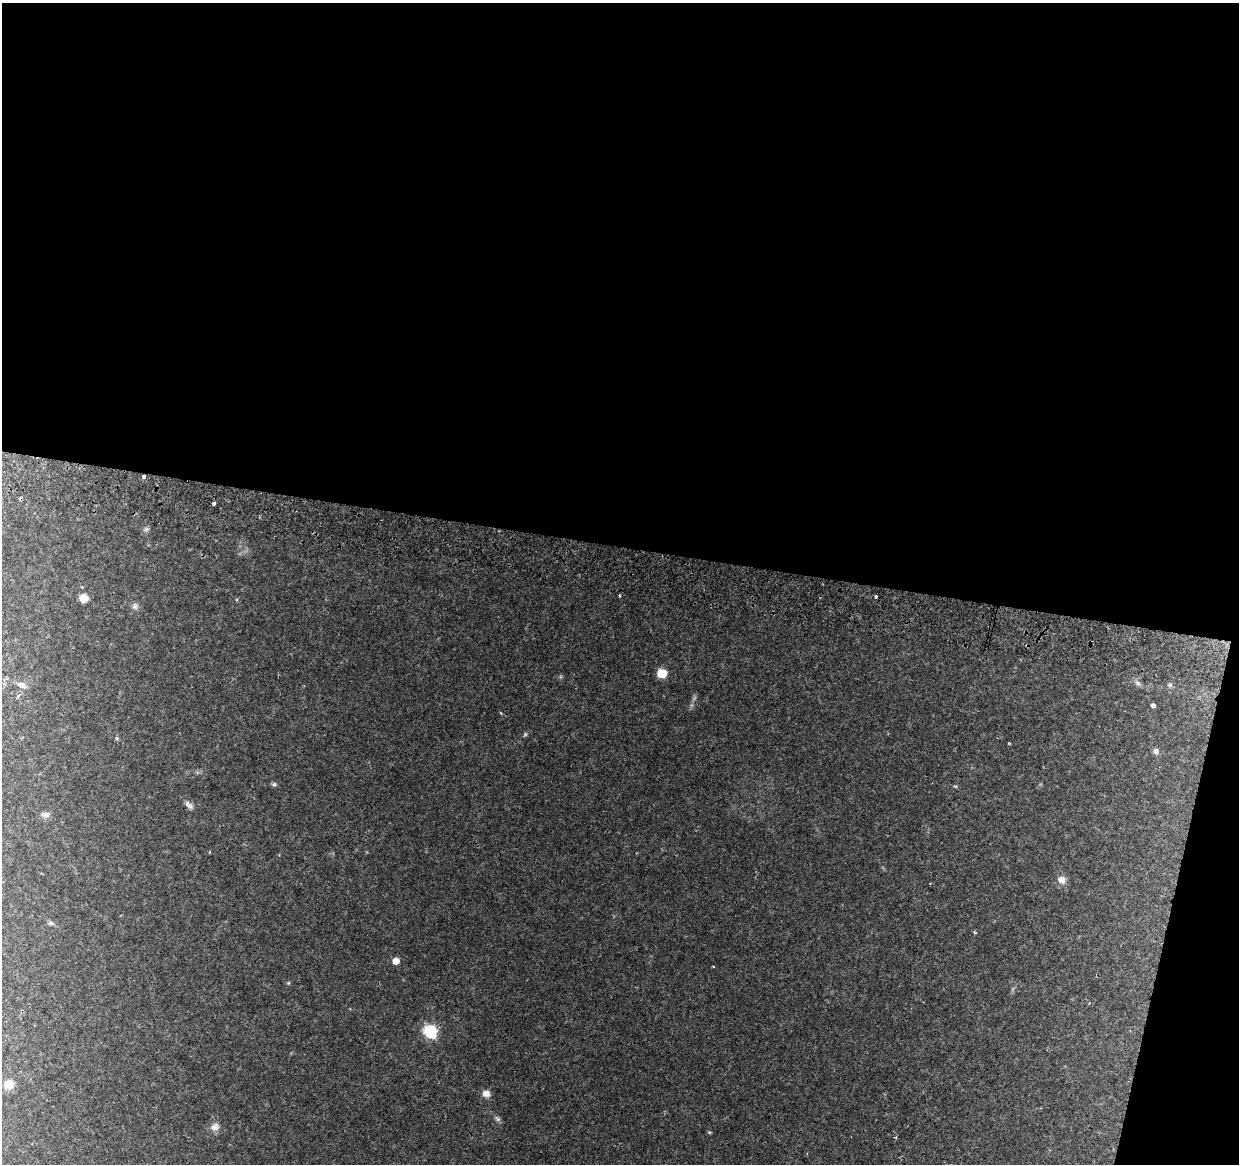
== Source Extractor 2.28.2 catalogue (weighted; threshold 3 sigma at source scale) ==
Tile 4 of 4 x 4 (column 4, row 1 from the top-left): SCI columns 3730-4966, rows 3816-4977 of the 4976 x 5248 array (HDU 1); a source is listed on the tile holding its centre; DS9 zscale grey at full resolution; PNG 1241 x 1166 px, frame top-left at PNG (2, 3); no overlay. Shown black and unused: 49% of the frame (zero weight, under 2 of 3 exposures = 3% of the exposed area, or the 3 px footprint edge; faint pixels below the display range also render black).
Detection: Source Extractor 2.28.2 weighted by HDU 2 'WHT'; one run over the whole footprint, this tile lists its part. Background 0.0385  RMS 0.0038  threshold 0.0173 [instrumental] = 3 sigma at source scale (4.5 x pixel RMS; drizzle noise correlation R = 1.50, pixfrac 1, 0.0396/0.0396 arcsec/px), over >= 5 px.
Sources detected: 36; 1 too faint to see at this stretch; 2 cosmic-ray / hot-pixel residue — not listed; the other 33 listed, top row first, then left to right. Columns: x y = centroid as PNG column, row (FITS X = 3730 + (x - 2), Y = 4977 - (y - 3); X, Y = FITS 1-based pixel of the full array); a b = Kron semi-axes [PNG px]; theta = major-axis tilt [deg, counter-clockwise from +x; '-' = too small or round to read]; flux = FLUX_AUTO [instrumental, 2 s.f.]
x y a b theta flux
143 477 3 3 - 2.4
213 503 3 3 - 5.2
146 529 8 6 25 1.1
82 587 5 3 - 0.28
619 595 3 3 - 0.51
83 598 7 7 - 5.4
135 606 9 8 - 1.5
662 673 7 7 - 9.4
1137 683 10 6 -37 1.2
21 685 12 7 -21 2.4
1170 685 7 5 -15 0.75
19 695 6 3 33 0.77
1153 705 4 4 - 1.2
525 734 6 5 - 0.6
117 738 5 4 - 0.59
1009 743 3 3 - 0.3
1156 751 7 7 - 1.2
274 784 7 6 - 0.82
955 786 6 3 -18 0.45
189 805 13 7 -43 1.8
45 815 12 7 11 1.7
1062 880 11 10 - 2.8
50 923 8 6 -15 0.89
975 932 5 3 - 0.35
396 961 5 5 - 4.6
713 967 3 3 - 0.87
288 983 5 4 - 0.45
430 1031 6 6 - 63
9 1084 11 11 - 4.4
486 1094 10 9 - 2.4
497 1119 10 5 -45 1
215 1127 14 10 23 2.8
709 1132 5 4 - 0.43
Overlapping masked pixels (flux is a lower limit): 1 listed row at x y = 143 477